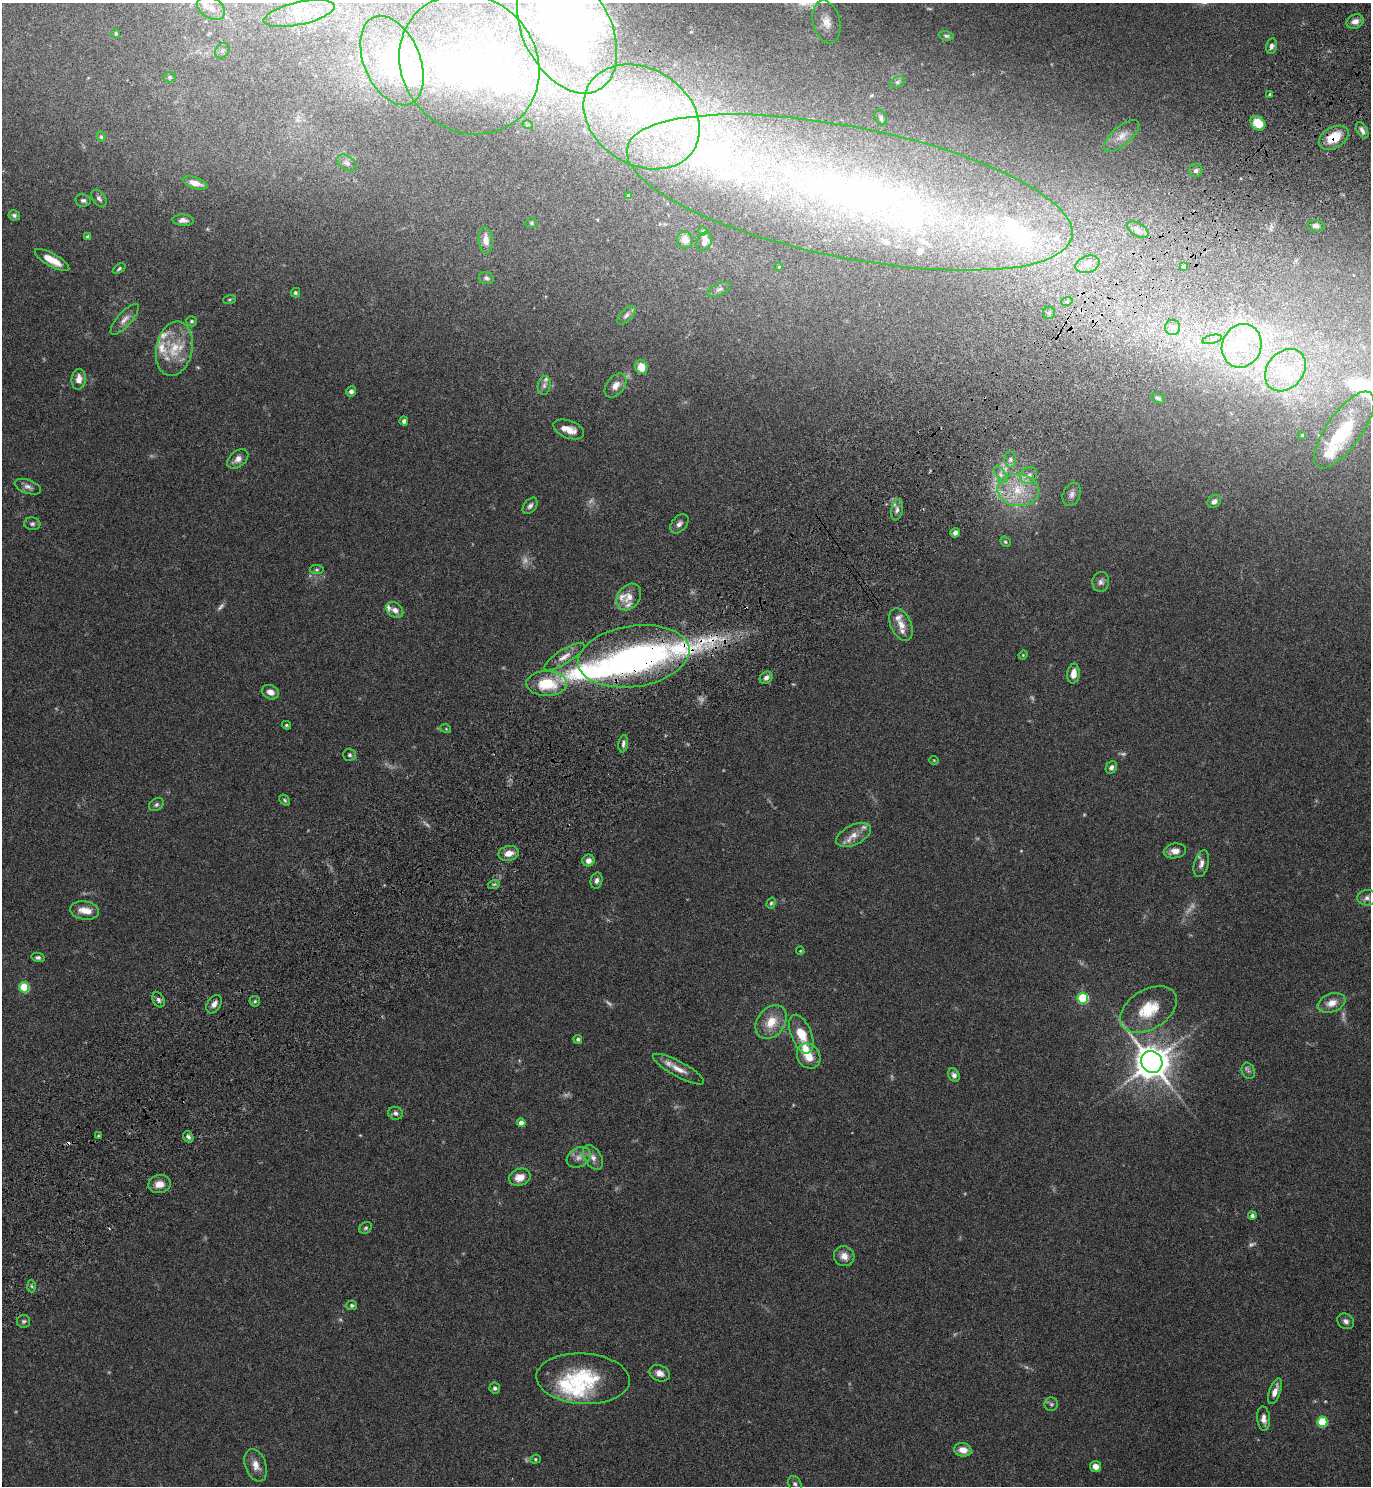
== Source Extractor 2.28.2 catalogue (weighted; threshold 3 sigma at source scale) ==
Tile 10 of 4 x 4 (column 2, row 3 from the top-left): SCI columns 1568-2936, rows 1535-3018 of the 6011 x 6034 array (HDU 1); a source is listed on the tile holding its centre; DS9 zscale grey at full resolution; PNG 1373 x 1488 px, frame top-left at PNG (2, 3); each listed source drawn as its Kron ellipse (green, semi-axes under 4 px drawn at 4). Shown black and unused: <1% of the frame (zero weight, under 4 of 7 exposures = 3% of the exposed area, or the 3 px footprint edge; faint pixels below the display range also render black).
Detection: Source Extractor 2.28.2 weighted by HDU 2 'WHT'; one run over the whole footprint, this tile lists its part. Background 0.0574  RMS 0.0042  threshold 0.0173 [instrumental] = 3 sigma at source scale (4.09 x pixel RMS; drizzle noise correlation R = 1.36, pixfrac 0.8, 0.05/0.05 arcsec/px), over >= 5 px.
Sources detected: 230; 18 too faint to see at this stretch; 13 inside a brighter object's white glare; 1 cosmic-ray / hot-pixel residue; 1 long thin detection or spike segment (spike, bleed or trail) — neither listed nor drawn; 41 inside a brighter listed object's ellipse — not listed separately; the other 156 listed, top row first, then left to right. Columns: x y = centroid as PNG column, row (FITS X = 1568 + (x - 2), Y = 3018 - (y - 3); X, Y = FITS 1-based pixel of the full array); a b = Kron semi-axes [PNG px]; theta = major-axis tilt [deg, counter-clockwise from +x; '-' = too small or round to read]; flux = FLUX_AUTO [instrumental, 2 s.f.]
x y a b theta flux
211 8 15 10 -31 4.5
299 13 36 11 12 12
1355 21 9 7 19 2.4
826 22 22 13 -76 6.1
567 30 68 44 -62 130
116 34 4 4 - 0.52
946 36 7 4 -8 0.8
1272 46 8 5 77 1.3
222 51 8 6 56 1.2
392 60 47 28 -67 27
469 64 74 66 -46 83
170 77 6 5 - 0.62
897 82 8 5 27 0.81
1270 94 3 3 - 0.61
642 117 62 48 -33 98
881 118 8 5 -66 1.1
1258 123 8 6 -42 7.3
528 125 5 3 - 0.39
1362 130 9 5 -61 1.5
1122 136 22 9 40 3.9
101 137 5 4 - 0.5
1334 138 16 10 29 9.5
347 163 11 7 -31 1.6
1196 170 6 6 - 0.97
195 183 13 5 -18 3.1
850 192 227 65 -11 330
629 196 4 4 - 1.4
99 198 10 6 -53 1.1
83 200 8 6 -11 1
14 215 6 5 - 0.82
183 220 10 5 -2 1.8
532 223 6 5 - 0.69
1316 226 8 5 -3 1.2
1138 230 12 6 -31 2.1
703 231 4 4 - 0.46
88 237 4 4 - 1.5
486 240 13 7 -85 3.7
685 240 8 8 - 3.2
704 242 10 7 64 2.1
52 260 19 6 -29 6.3
1087 264 12 8 19 2.9
1184 266 3 3 - 0.75
779 267 4 2 - 0.28
119 269 7 4 34 0.69
486 278 8 5 -16 1
719 289 12 6 24 1.5
295 293 5 5 - 0.67
229 299 6 3 19 0.44
1067 301 6 4 19 0.53
1049 313 6 6 - 0.79
626 315 12 5 45 1.3
124 319 19 7 48 2.7
192 321 5 5 - 0.67
1173 327 7 7 - 2
1212 339 10 4 13 1.3
1242 346 22 19 67 16
174 349 27 18 78 13
641 367 7 6 - 4.7
1285 370 23 18 49 12
79 379 10 7 84 3.4
544 385 9 6 79 1.4
616 385 13 9 53 3
351 391 5 5 - 1.5
1158 398 7 4 -31 0.72
404 421 4 4 - 1.1
569 429 16 8 -21 4.5
1344 430 45 17 55 20
1302 435 4 4 - 0.4
238 459 12 8 39 2.6
1010 459 8 6 88 1.2
1001 475 9 5 -54 1.6
1029 475 9 8 - 2.2
28 487 13 7 -18 1.8
1018 490 21 16 -6 13
1072 494 12 8 67 2.1
1214 501 7 6 - 1.6
530 506 9 6 50 1.3
897 510 11 5 79 1.7
32 524 8 6 -4 1
679 524 11 7 48 1.6
955 533 5 4 - 1.5
1005 542 6 4 -45 0.59
317 570 7 4 -5 0.69
1101 582 10 8 83 1.6
629 597 14 11 54 4.3
395 610 9 7 -37 2.4
901 624 17 10 -63 3.9
1023 655 4 4 - 0.39
634 656 56 30 8 100
564 657 23 7 32 3.9
1073 674 10 6 82 3.7
766 678 7 5 42 1.4
547 684 20 12 0 16
270 692 9 7 -28 2.6
286 725 4 3 - 0.54
446 729 5 3 - 0.36
623 744 9 4 81 1.1
349 755 6 6 - 1
934 760 4 4 - 0.35
1111 767 6 5 - 1.3
285 800 6 4 -41 0.65
156 805 8 6 34 0.94
854 835 18 9 26 4.3
1175 851 11 7 8 2.8
509 853 10 7 13 3.5
588 861 6 6 - 2.3
1201 864 14 7 75 2.1
597 881 8 6 75 1.4
494 884 6 4 18 0.68
1367 898 9 8 - 1.7
771 903 6 4 72 0.63
84 911 15 9 -7 4.7
800 951 4 3 - 0.32
38 957 6 4 -14 0.86
24 987 5 5 - 17
1083 998 5 5 - 28
158 1000 8 5 -64 1.3
255 1001 5 5 - 0.67
1332 1003 14 9 19 4.3
214 1004 10 6 57 2
1148 1009 31 19 31 14
771 1022 18 13 52 7.8
801 1034 20 10 -68 8.9
578 1039 4 4 - 0.81
809 1056 13 11 -56 5.5
1152 1062 11 10 - 800
678 1069 29 7 -29 4.6
1248 1071 8 6 -66 1.1
954 1075 7 5 -63 1.5
396 1113 7 6 - 1.3
521 1123 4 4 - 2.7
98 1136 3 3 - 0.4
188 1137 6 4 -58 1
579 1157 13 9 29 2.8
593 1158 13 8 -57 2.4
520 1177 11 8 19 4.2
159 1184 11 9 10 3.5
1252 1216 4 4 - 1.2
366 1228 7 5 36 0.77
844 1256 10 9 - 3.1
31 1286 6 4 -87 0.68
352 1305 5 5 - 0.75
24 1321 6 6 - 0.79
1346 1321 9 7 -35 1.5
660 1373 10 8 -23 2.3
583 1379 47 25 -3 29
495 1388 5 5 - 0.92
1275 1391 13 5 70 2.7
1051 1404 7 6 - 0.83
1264 1419 12 6 -84 2.2
1322 1422 5 5 - 20
963 1450 9 6 -10 4
535 1459 5 4 - 0.56
256 1465 17 10 -70 3.8
1095 1466 5 5 - 2.5
795 1484 8 6 -59 1.2
Overlapping masked pixels (flux is a lower limit): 2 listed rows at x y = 1334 138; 634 656
Isophote crosses this tile's border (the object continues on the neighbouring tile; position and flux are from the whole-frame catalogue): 2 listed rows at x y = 299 13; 567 30